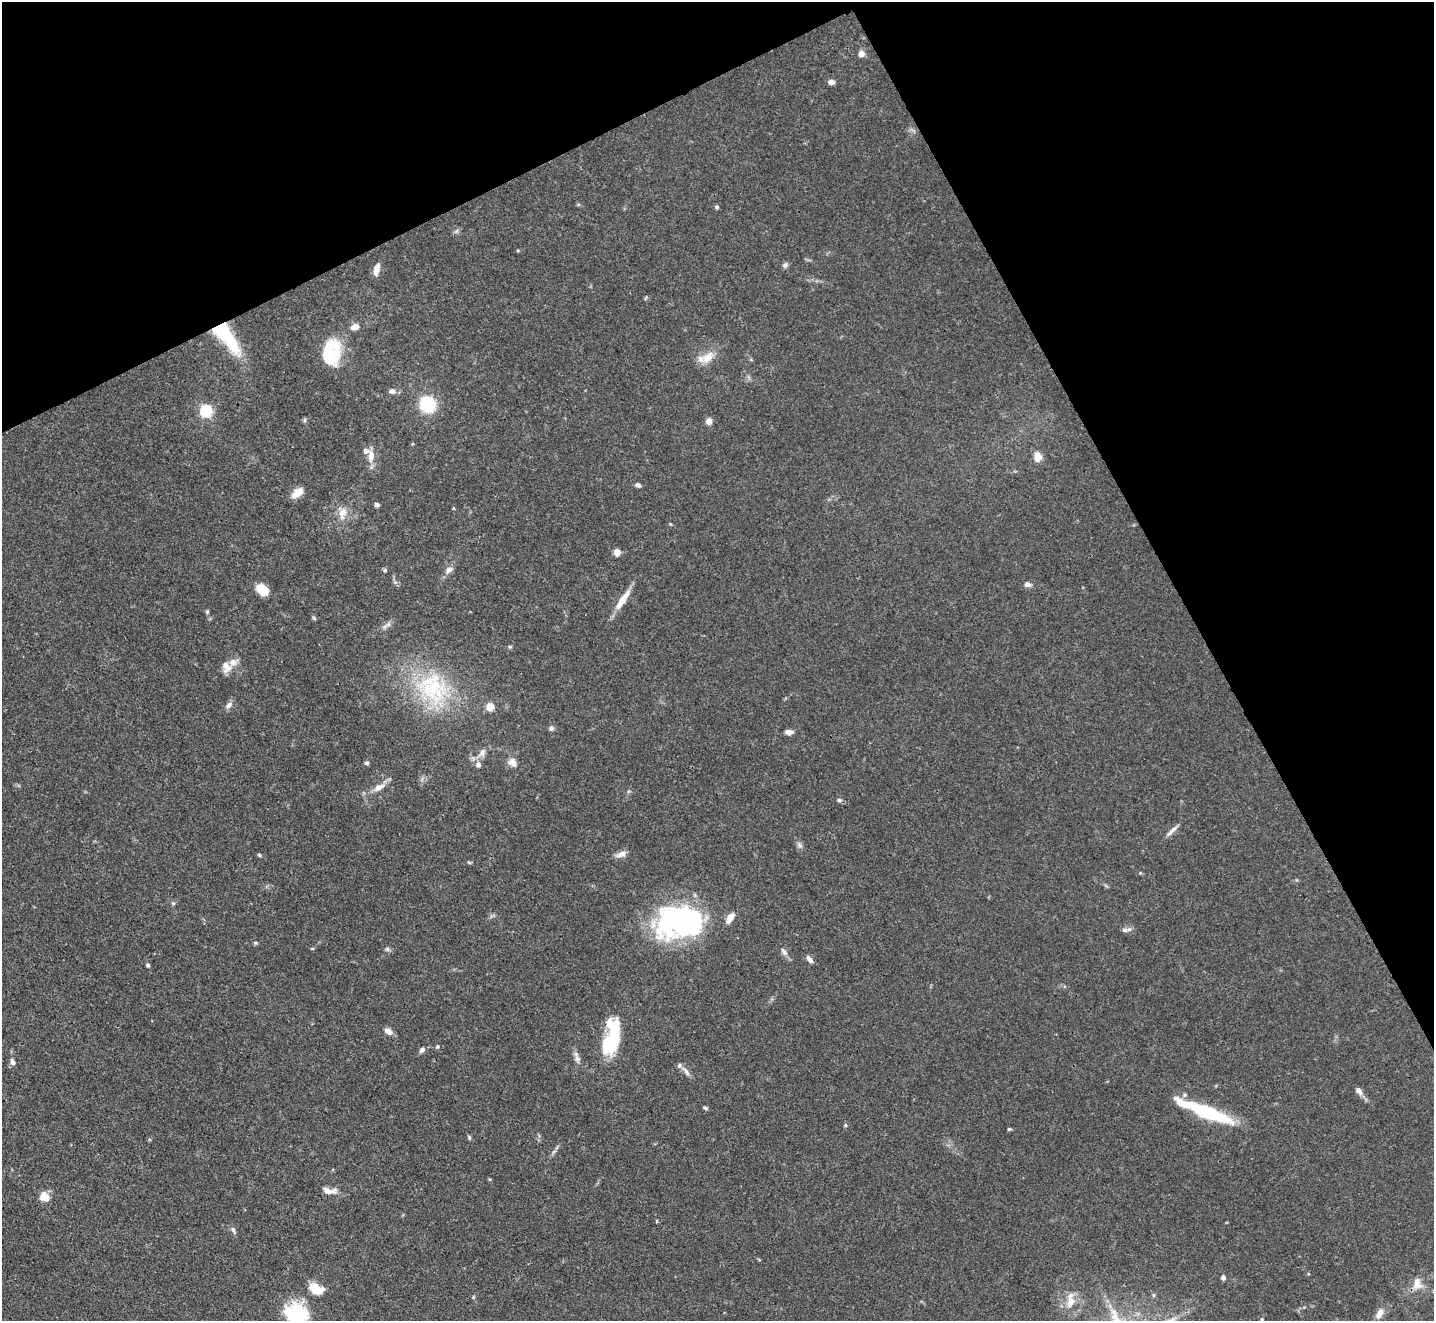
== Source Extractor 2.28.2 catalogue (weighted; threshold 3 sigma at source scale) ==
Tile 3 of 4 x 4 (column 3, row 1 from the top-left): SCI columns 2864-4295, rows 4246-5564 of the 5728 x 5718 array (HDU 1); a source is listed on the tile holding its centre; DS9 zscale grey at full resolution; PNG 1436 x 1323 px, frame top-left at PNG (2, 2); no overlay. Shown black and unused: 26% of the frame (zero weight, under 3 of 4 exposures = <1% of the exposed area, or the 3 px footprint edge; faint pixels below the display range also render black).
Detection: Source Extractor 2.28.2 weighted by HDU 2 'WHT'; one run over the whole footprint, this tile lists its part. Background 0.068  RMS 0.0034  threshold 0.0155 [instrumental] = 3 sigma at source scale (4.5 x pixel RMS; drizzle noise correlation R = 1.50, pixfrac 1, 0.05/0.05 arcsec/px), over >= 5 px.
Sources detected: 91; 2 inside a brighter object's white glare — not listed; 3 inside a brighter listed object's ellipse — not listed separately; the other 86 listed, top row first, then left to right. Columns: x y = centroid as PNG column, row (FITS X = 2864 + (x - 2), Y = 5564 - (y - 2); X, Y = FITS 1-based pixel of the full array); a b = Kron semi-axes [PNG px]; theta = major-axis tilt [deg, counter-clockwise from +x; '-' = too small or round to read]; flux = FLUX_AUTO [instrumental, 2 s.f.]
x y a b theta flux
861 53 7 6 - 2
831 82 7 6 - 1.3
717 207 5 5 - 0.66
518 251 5 3 - 0.37
785 265 8 7 - 0.9
376 269 16 7 76 2.7
355 327 9 6 13 2.6
230 340 47 16 -59 16
328 355 32 24 48 15
707 357 22 12 44 5.1
392 391 9 7 -13 1.3
428 404 15 14 - 15
206 411 6 6 - 52
305 420 6 4 72 0.47
709 421 6 5 - 3.1
412 444 5 3 - 0.29
371 456 16 8 -90 3.7
1037 457 8 6 85 4.7
637 485 6 5 - 1.1
297 493 15 8 38 3.5
377 505 5 4 - 1.1
454 508 5 3 - 0.36
342 513 19 10 75 3.8
617 552 8 7 - 2.1
385 570 5 5 - 0.52
449 570 11 8 45 1.9
1027 584 7 6 - 1.5
262 589 14 10 -39 6.1
623 600 30 7 55 5.7
207 611 6 4 70 0.49
314 618 6 4 -46 0.47
388 624 9 6 28 1.3
510 647 6 4 -1 0.44
226 667 16 11 -72 3.1
433 689 49 38 -24 35
229 705 11 7 40 1.5
490 707 7 6 - 4.8
551 728 7 6 - 0.91
788 732 9 5 -1 1.6
482 753 12 8 59 2
512 762 14 9 -50 2.4
366 763 6 4 0 0.59
478 765 8 7 - 1.5
379 787 13 7 30 3.1
839 800 6 5 - 0.68
1172 830 21 5 44 1.8
799 845 9 5 -57 1.1
621 854 15 7 22 2.1
259 855 5 4 - 0.56
469 863 6 4 -2 0.44
1140 873 4 4 - 0.33
173 903 6 3 -18 0.46
730 918 11 6 59 3.8
680 920 49 34 11 70
1124 930 9 6 14 1.2
255 943 5 4 - 0.53
387 949 6 6 - 0.71
784 952 12 6 -50 1.4
809 959 11 5 -52 1.4
148 965 4 4 - 0.59
389 1031 9 6 -31 2.2
612 1038 42 16 77 23
438 1047 5 5 - 0.53
422 1050 7 5 43 1.2
577 1059 13 6 -75 1.6
13 1062 7 6 - 1.4
686 1071 17 6 -52 1.8
1359 1091 10 7 -50 1.7
705 1108 6 4 -21 0.63
1205 1111 60 10 -21 30
845 1125 5 4 - 0.44
1009 1129 5 4 - 0.47
469 1137 6 4 -75 0.57
489 1179 5 3 - 0.33
329 1191 20 7 -4 2.9
44 1197 12 10 -37 3.8
657 1221 4 3 - 0.37
233 1230 11 5 -63 0.98
1223 1278 6 5 - 1.2
1417 1284 18 12 -89 4.1
316 1289 18 11 -20 6.2
1153 1295 6 4 -90 0.47
1070 1302 20 11 81 4.8
296 1314 25 20 -19 24
1379 1314 14 8 62 2.7
1262 1319 6 4 89 0.5
Isophote crosses this tile's border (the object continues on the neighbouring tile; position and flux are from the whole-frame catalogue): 1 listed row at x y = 296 1314